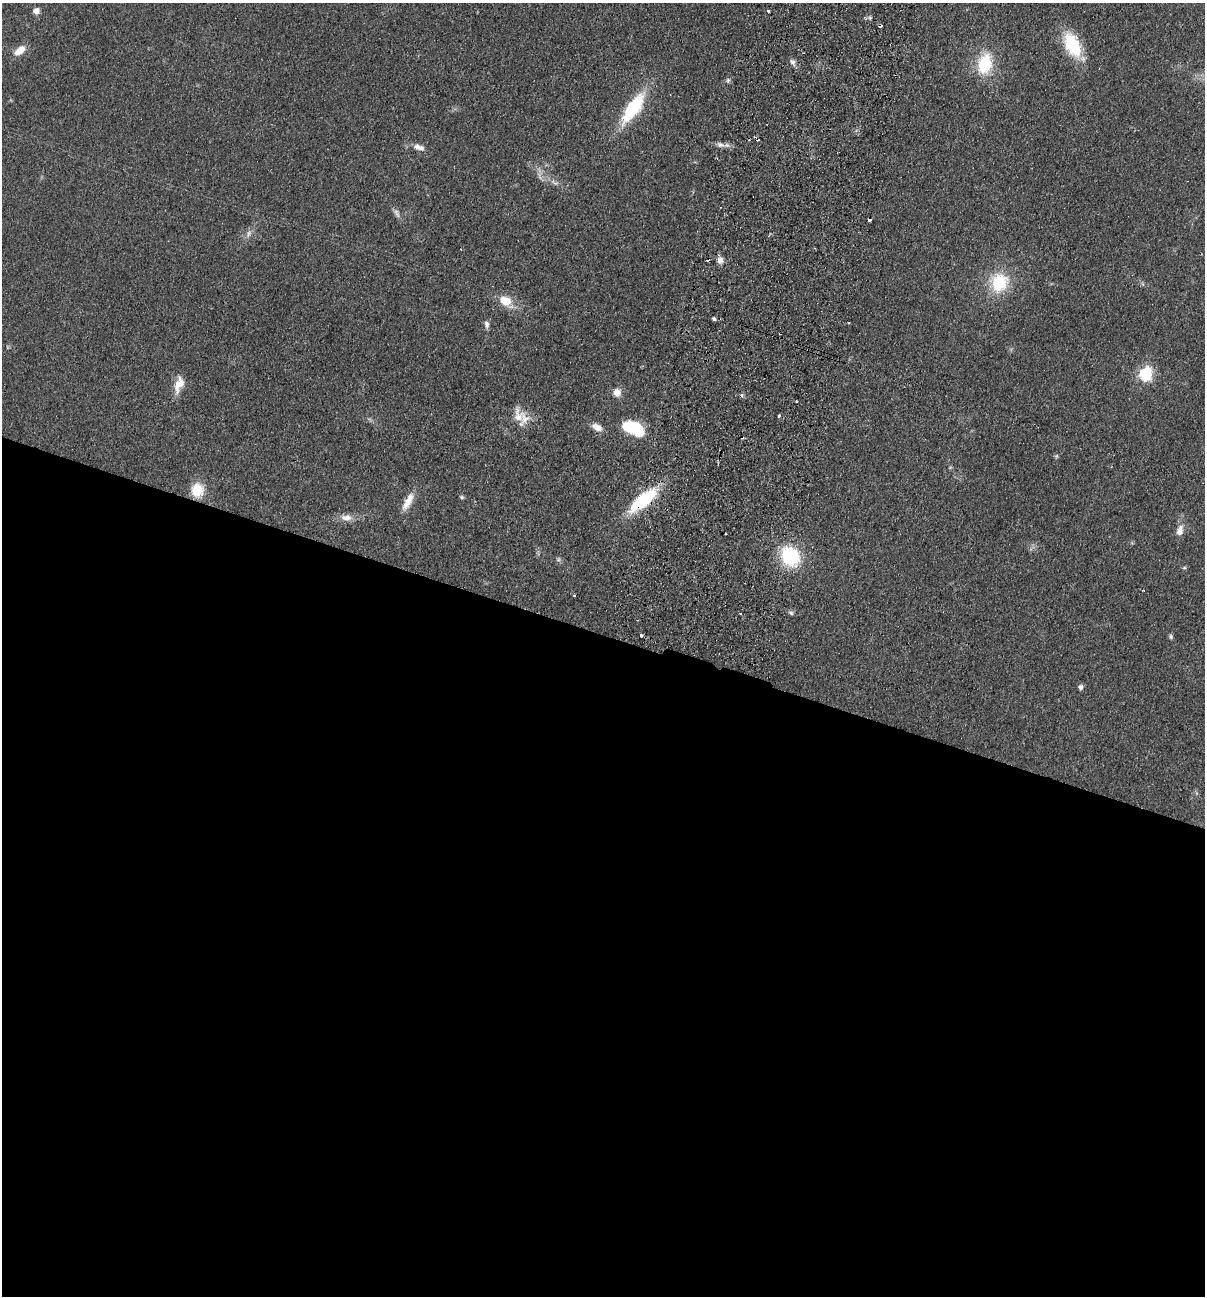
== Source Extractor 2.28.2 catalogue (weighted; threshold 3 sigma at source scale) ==
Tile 14 of 4 x 4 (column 2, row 4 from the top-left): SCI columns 1513-2715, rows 19-1312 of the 5308 x 5212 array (HDU 1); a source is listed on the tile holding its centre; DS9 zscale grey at full resolution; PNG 1207 x 1298 px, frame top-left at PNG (2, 3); no overlay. Shown black and unused: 51% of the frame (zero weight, under 2 of 3 exposures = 3% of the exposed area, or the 3 px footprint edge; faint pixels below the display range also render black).
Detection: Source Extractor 2.28.2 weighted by HDU 2 'WHT'; one run over the whole footprint, this tile lists its part. Background 0.0596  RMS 0.0088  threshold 0.0398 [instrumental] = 3 sigma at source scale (4.5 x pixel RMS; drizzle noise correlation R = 1.50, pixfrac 1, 0.05/0.05 arcsec/px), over >= 5 px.
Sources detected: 55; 1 too faint to see at this stretch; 1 inside a brighter object's white glare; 8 cosmic-ray / hot-pixel residue — not listed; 1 inside a brighter listed object's ellipse — not listed separately; the other 44 listed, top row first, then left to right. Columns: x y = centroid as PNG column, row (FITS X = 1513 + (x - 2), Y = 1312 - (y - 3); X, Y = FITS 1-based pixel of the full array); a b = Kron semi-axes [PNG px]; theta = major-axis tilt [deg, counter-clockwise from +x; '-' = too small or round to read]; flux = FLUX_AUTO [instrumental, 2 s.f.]
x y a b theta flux
36 11 7 7 - 4.9
768 11 3 3 - 1.8
1072 45 27 15 -64 48
20 50 14 7 36 11
793 62 10 6 -63 3.4
985 64 24 16 77 38
728 80 6 6 - 1.7
633 108 33 12 55 61
720 145 8 7 - 3.2
419 147 17 8 -21 6.4
555 183 15 5 -31 4.4
869 220 4 3 - 6.6
248 234 12 5 71 3.5
720 260 9 8 - 4.2
999 282 23 21 63 39
505 301 14 9 -31 19
714 318 3 3 - 5.6
849 323 3 3 - 2.1
486 324 10 6 -84 3.5
780 333 3 2 - 0.76
1145 374 6 6 - 150
179 384 22 10 73 12
617 392 9 8 - 7.7
518 416 28 13 -78 12
779 416 3 3 - 1.3
597 427 12 7 -30 7.8
636 427 16 10 -53 44
1056 456 6 5 - 1.2
197 490 16 14 -87 20
462 497 6 5 - 1.4
643 500 31 11 40 61
408 501 25 8 60 11
346 518 16 9 -2 7.5
1180 531 14 8 74 7.2
726 534 2 2 - 0.88
790 556 19 16 -50 62
558 559 7 6 - 1.8
1184 568 6 3 18 1.1
574 595 3 3 - 2
791 613 7 5 -33 1.9
740 614 3 3 - 1.5
642 635 3 3 - 8.5
1171 637 7 5 -63 1.6
1081 687 6 6 - 2.8
Overlapping masked pixels (flux is a lower limit): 3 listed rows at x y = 869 220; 780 333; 643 500